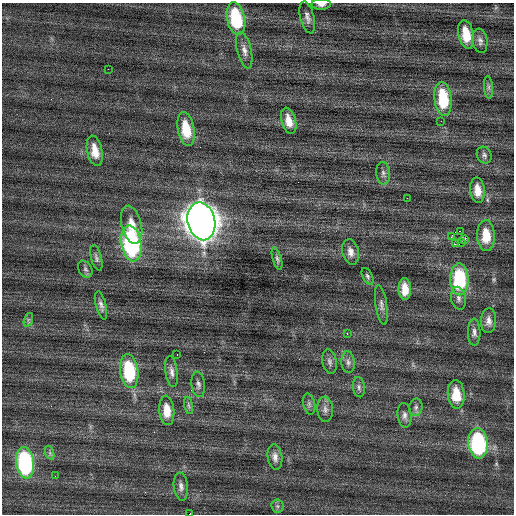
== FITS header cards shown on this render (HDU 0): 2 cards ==
NAXIS1  =                  512 / Axis length
NAXIS2  =                  512 / Axis length

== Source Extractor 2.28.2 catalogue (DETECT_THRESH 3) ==
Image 512 x 512 px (HDU 0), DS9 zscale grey, 1 PNG px = 1 image px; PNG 516 x 516 px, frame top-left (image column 1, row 512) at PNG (2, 3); each listed source drawn as its Kron ellipse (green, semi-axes under 4 px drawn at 4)
Background 0.308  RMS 0.83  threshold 2.49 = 3 sigma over >= 5 px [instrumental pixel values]
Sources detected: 62; all 62 listed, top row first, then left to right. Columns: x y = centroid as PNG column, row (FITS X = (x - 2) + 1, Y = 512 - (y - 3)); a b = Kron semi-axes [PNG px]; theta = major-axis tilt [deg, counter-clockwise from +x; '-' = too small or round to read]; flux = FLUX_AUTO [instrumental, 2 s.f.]
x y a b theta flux
321 4 9 5 0 260
307 17 16 7 -75 290
236 18 17 9 -78 3700
466 34 14 7 -79 1200
480 41 12 7 -83 230
244 50 18 7 -77 390
108 69 2 2 - 35
488 87 11 4 -86 160
443 99 17 8 -83 2800
289 121 13 7 -74 610
441 121 2 2 - 69
186 129 17 8 -80 1700
95 151 15 7 -78 760
484 155 8 7 - 160
383 173 11 7 -85 210
477 190 13 7 -83 650
407 198 2 2 - 250
201 221 19 13 -77 87000
132 225 19 10 -76 840
460 231 3 2 - 1100
486 236 15 9 -89 1200
451 237 3 2 - 480
465 240 3 3 - 150
131 243 18 10 -81 9400
461 243 4 2 - 84
455 244 3 2 - 290
351 252 13 8 -75 380
96 258 13 5 -74 170
277 259 12 4 -74 150
85 269 9 6 -60 150
367 276 9 5 -63 120
459 279 16 9 -89 4600
405 289 11 6 -89 730
459 298 11 7 -79 240
101 305 14 5 -76 240
381 305 20 5 -81 260
28 320 7 4 72 100
489 321 12 7 88 330
474 332 13 6 -90 250
347 333 3 2 - 240
177 354 2 2 - 64
330 361 12 7 -79 220
348 362 11 7 -84 220
129 371 17 9 -82 3700
172 372 15 6 -82 290
198 384 13 7 -84 220
359 387 10 6 -83 170
456 394 14 8 -85 1300
309 404 10 6 -77 170
189 405 8 4 -80 120
416 407 8 6 78 180
325 409 12 8 -86 290
167 410 15 7 -85 850
404 415 12 7 -84 250
478 443 15 10 -85 7100
50 453 7 4 -72 130
275 457 13 7 -81 330
25 463 16 9 -83 7700
55 476 2 2 - 28
181 487 14 7 -84 290
277 506 6 6 - 130
190 514 4 2 - 740
At the frame edge (FLAGS 8, measured only in part): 2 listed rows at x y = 321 4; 190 514